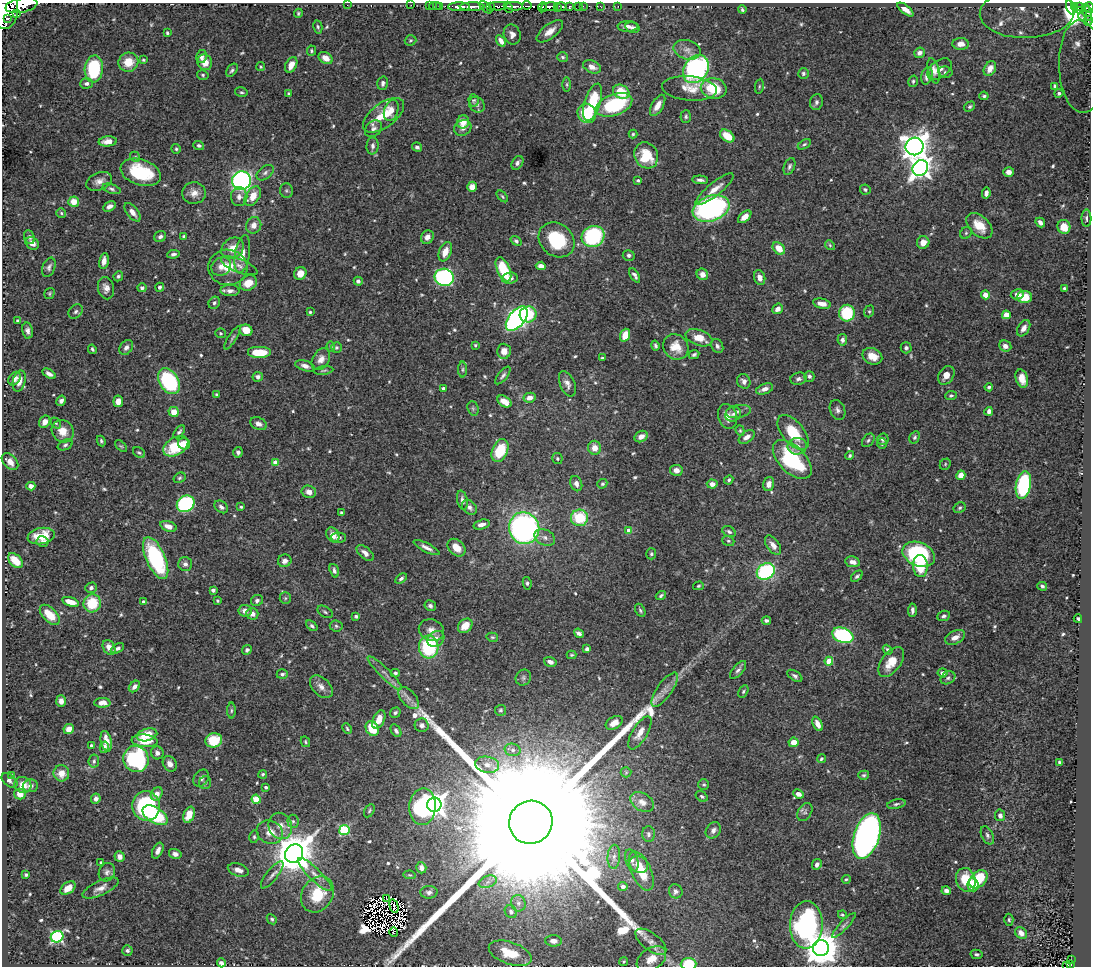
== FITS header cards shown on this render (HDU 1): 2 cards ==
NAXIS1  =                 1089
NAXIS2  =                  964

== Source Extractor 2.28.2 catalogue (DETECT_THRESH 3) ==
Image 1089 x 964 px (HDU 1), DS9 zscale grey, 1 PNG px = 1 image px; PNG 1093 x 968 px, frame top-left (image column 1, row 964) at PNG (2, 3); each listed source drawn as its Kron ellipse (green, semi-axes under 4 px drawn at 4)
Background 0.697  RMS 0.016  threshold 0.0467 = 3 sigma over >= 5 px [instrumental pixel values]
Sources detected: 628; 6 with non-positive FLUX_AUTO (blend fragments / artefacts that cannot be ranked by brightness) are neither listed nor drawn; of the other 622, the 500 brightest by FLUX_AUTO listed and drawn (122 fainter detections omitted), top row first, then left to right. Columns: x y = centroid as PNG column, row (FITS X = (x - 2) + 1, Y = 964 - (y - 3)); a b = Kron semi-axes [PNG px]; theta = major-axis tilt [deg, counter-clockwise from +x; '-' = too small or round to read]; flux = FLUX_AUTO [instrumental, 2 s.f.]
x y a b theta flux
21 5 16 7 11 2400
347 5 2 2 - 44
411 5 2 2 - 12
527 5 4 2 - 270
429 6 2 2 - 13
435 6 6 2 0 20
440 6 2 2 - 14
498 6 9 3 -1 140
514 6 9 3 -1 290
561 6 5 3 - 270
569 6 3 3 - 87
583 6 2 2 - 7.1
600 6 3 2 - 3.3
618 6 3 2 - 2.4
1074 6 3 3 - 340
1079 6 3 3 - 120
459 7 11 4 0 1000
472 7 12 3 1 1000
486 7 8 4 -43 150
491 7 3 3 - 130
508 7 6 2 -66 140
542 7 5 2 - 47
549 7 8 4 9 1200
579 7 4 3 - 41
1071 7 8 4 -71 180
557 8 3 2 - 51
1085 8 2 2 - 39
1089 8 5 2 - 240
905 9 9 4 -39 8
742 10 4 3 - 1.7
1081 10 3 2 - 39
6 11 18 12 85 4900
298 13 4 4 - 1.6
1027 13 47 25 2 210
17 14 4 3 - 270
1088 14 7 3 -82 93
1083 15 5 2 - 20
8 19 3 2 - 330
1088 21 5 3 - 79
628 26 10 5 1 5.1
318 27 7 4 -79 1.9
633 27 7 5 -14 4.2
550 31 16 7 38 10
167 33 3 3 - 1.8
512 34 10 8 -69 7
410 40 6 5 - 1.6
501 41 6 4 -58 6
961 44 8 6 -2 7.9
687 50 14 9 -15 8.2
311 51 5 4 - 1.7
919 53 5 5 - 4.8
201 57 6 5 - 4.6
563 57 5 5 - 1.9
326 58 7 5 -32 9.3
143 60 4 3 - 1.4
128 62 10 9 - 20
205 62 8 7 - 13
291 65 8 5 60 12
261 67 4 4 - 1.5
592 67 9 6 -23 6.4
1081 67 46 22 -88 130
94 69 13 9 86 86
696 69 15 11 55 220
939 69 14 8 34 11
990 69 8 5 63 6.7
232 70 7 5 54 2.3
934 71 13 5 -77 5.2
945 72 7 5 -12 2.5
803 73 5 5 - 2.3
203 75 6 4 -16 1.7
927 76 9 5 74 6
913 81 6 4 76 1.9
87 83 6 5 - 3.6
383 83 7 5 75 2.9
567 84 7 3 -90 1.4
759 86 7 4 82 1.4
1055 86 4 3 - 1.8
689 88 27 12 -5 16
714 88 13 10 -11 39
241 92 6 4 -13 1.9
621 92 8 6 -27 27
1059 93 4 4 - 2.3
289 94 4 3 - 1.7
984 96 4 3 - 1.7
474 100 6 5 - 1.7
593 102 19 8 72 50
816 102 8 6 76 3.3
477 105 8 7 - 3.5
614 105 19 10 21 73
658 105 12 5 60 8.6
970 106 6 4 34 2
391 110 11 7 71 8.3
587 113 10 9 - 42
384 115 24 12 37 30
686 116 6 5 - 1.9
463 122 6 6 - 13
463 128 9 7 32 5.4
373 129 9 7 42 4.5
633 134 4 4 - 1.5
727 136 8 5 -36 21
108 141 9 5 4 7.9
804 144 7 4 31 1.8
199 146 5 4 - 2
373 146 8 6 86 3.9
914 146 9 8 - 1200
417 147 5 4 - 2.5
176 149 5 5 - 1.8
646 155 13 11 -63 33
135 157 5 4 - 1.7
517 163 7 5 56 3.3
789 166 9 5 69 2.8
920 168 8 7 - 700
141 172 21 12 -19 62
1009 172 5 5 - 6
265 173 10 6 39 3.3
638 180 4 3 - 1.8
700 180 8 4 -4 3.5
99 181 13 8 22 7.2
241 181 9 9 - 280
472 187 5 5 - 9.8
112 189 9 4 -18 2.6
715 189 24 6 39 12
865 189 5 5 - 1.9
286 191 7 6 - 2.3
194 193 12 11 - 9.2
986 193 6 4 78 4.3
253 196 11 6 54 16
502 196 7 3 -46 1.5
239 197 9 8 - 5.7
74 202 5 5 - 14
109 206 7 4 30 4.9
711 208 19 12 19 210
132 212 11 5 -52 7
61 213 5 5 - 1.6
745 217 8 4 42 7.8
1086 218 8 5 -89 2.7
1040 222 5 4 - 4.6
254 225 8 7 - 7.4
979 226 15 9 -44 21
1064 227 7 6 - 15
966 233 6 5 - 1.8
184 236 4 4 - 2.2
593 236 11 10 - 100
29 237 7 5 -66 2.6
160 237 6 5 - 3.5
427 237 7 6 - 5.7
557 240 19 16 -40 60
516 241 6 4 -37 2.1
923 242 6 6 - 9.5
32 243 7 5 -39 7.5
830 245 5 4 - 1.5
233 248 12 10 38 15
779 248 7 5 -47 17
445 252 10 6 67 12
173 254 6 4 7 3
242 254 19 7 81 13
629 255 6 5 - 2.9
104 261 8 4 80 7
239 266 19 6 -21 6.6
541 266 5 4 - 7.5
49 267 10 6 71 3.7
221 267 10 8 35 7.8
228 267 20 17 -7 24
503 269 13 6 -66 41
300 273 6 6 - 9.6
702 274 6 5 - 5.8
635 275 8 4 -59 3.4
118 276 5 4 - 1.9
444 277 10 8 -13 190
510 278 8 5 5 6.4
760 278 7 5 -73 6.1
358 281 4 4 - 3
248 283 9 7 31 13
160 287 4 4 - 2.5
106 288 11 8 -78 5.9
142 288 4 4 - 2.6
1064 288 3 3 - 1.9
230 291 9 5 -1 4.8
49 293 6 4 57 1.6
1017 294 6 5 - 5.2
985 295 4 4 - 13
1024 297 7 6 - 19
214 303 6 5 - 2.6
822 304 9 5 -12 7.8
778 309 6 5 - 5
76 311 8 6 46 3
869 311 6 5 - 1.5
310 312 3 3 - 1.5
847 313 8 7 - 53
528 314 8 8 - 34
1006 315 4 4 - 19
517 319 14 8 51 340
17 321 4 3 - 1.8
1024 328 9 5 58 5.5
246 330 6 5 - 14
27 331 8 5 -77 4.3
220 333 5 5 - 1.5
625 335 6 4 72 20
232 338 13 4 57 2.3
699 338 14 7 -20 17
842 340 6 5 - 3.9
475 345 3 3 - 1.4
655 346 5 3 - 2
717 346 7 5 -64 3.1
1005 346 6 5 - 5.7
126 347 8 6 53 4.1
331 347 5 4 - 1.4
336 347 5 5 - 1.9
676 347 13 12 - 18
906 348 5 5 - 2.7
92 349 5 3 - 1.8
504 351 7 7 - 9.4
259 353 12 6 0 26
694 354 5 4 - 2.3
872 356 10 8 -25 13
602 358 3 3 - 1.5
321 359 12 8 58 7.2
305 366 10 5 -17 5.1
463 369 8 4 90 1.9
324 370 10 3 8 1.6
49 374 7 4 -30 5
503 375 10 4 51 3.1
946 375 10 7 57 8
809 376 5 5 - 2.4
258 377 5 5 - 3.3
15 379 7 5 54 6.1
798 379 8 6 15 3.6
1022 379 9 6 -72 11
19 381 11 6 75 9.7
169 381 14 9 -57 110
744 381 7 6 - 4.5
567 384 13 7 -67 6.4
989 387 4 3 - 2.4
444 389 4 3 - 4.7
764 389 9 5 20 6.5
216 394 3 3 - 1.6
951 395 6 4 8 1.7
530 398 6 5 - 8.9
61 401 5 4 - 3.3
118 401 6 5 - 8
504 401 8 5 -33 13
473 408 7 5 -70 2
838 410 10 7 -67 4.4
738 411 12 6 9 4.8
989 411 4 4 - 4.3
174 412 5 5 - 16
733 414 8 7 - 3.2
727 416 13 9 -73 8.3
45 422 6 5 - 8.3
56 423 6 4 -48 1.7
258 424 8 6 -24 5
63 431 12 10 -47 14
740 431 5 4 - 1.4
179 432 7 4 49 2.5
793 432 20 11 -50 38
641 436 7 5 31 7.1
747 437 9 5 36 6.7
915 437 6 5 - 2.1
883 439 5 5 - 3
868 440 7 5 50 2.3
101 441 5 4 - 2
184 444 6 5 - 15
882 444 5 4 - 1.9
65 445 8 5 24 2.4
121 446 7 4 -43 1.6
176 446 13 8 30 40
797 446 9 8 - 7.7
594 448 7 6 - 10
500 451 12 7 66 41
238 452 5 5 - 2.8
139 453 7 4 -35 1.9
850 456 4 3 - 1.7
557 459 5 5 - 1.7
792 459 24 13 -45 90
10 462 10 6 -47 7.7
276 462 4 4 - 16
945 464 6 5 - 1.5
676 470 6 5 - 5.7
961 475 5 4 - 9
179 478 6 5 - 1.8
729 480 5 3 - 1.9
576 484 8 5 -70 4.2
602 484 5 4 - 1.8
712 484 5 4 - 6.1
769 484 7 5 72 6.1
1023 485 14 7 80 120
31 486 4 4 - 6
309 492 7 6 - 6.6
462 500 9 5 -78 3.8
186 504 9 7 33 120
221 507 7 5 -36 3.7
241 507 4 3 - 1.5
469 507 8 6 -45 3.7
960 508 6 5 - 1.9
342 513 4 3 - 2.2
580 518 8 8 - 46
481 524 8 4 17 5.9
168 526 8 5 -19 8.5
524 528 16 15 - 320
629 531 4 4 - 17
729 532 7 5 -28 2.7
333 535 8 6 -60 8.7
41 536 14 8 11 22
339 538 7 5 -1 2.8
545 538 11 7 -26 5.3
728 541 6 4 -20 1.7
42 542 6 5 - 3.2
773 545 11 6 -54 6.7
426 548 14 4 -27 5.4
457 548 10 7 -44 14
365 553 10 5 -42 6.4
651 554 5 5 - 1.8
919 554 17 11 -23 140
156 558 22 9 -66 110
15 561 9 5 -45 17
285 561 7 6 - 4.2
853 562 7 5 -10 5.3
185 564 7 7 - 3.9
920 566 11 7 -86 34
334 571 7 4 -73 3
766 571 9 7 33 120
857 576 7 4 44 2.1
401 578 6 4 34 2.2
527 583 6 4 -82 2
698 586 5 4 - 1.5
1042 586 5 4 - 2.3
91 588 6 5 - 3.1
213 590 4 4 - 3.7
661 595 5 3 - 2
285 598 6 5 - 2
257 600 6 5 - 3.1
217 601 3 3 - 1.4
70 602 9 4 -17 14
143 602 4 4 - 2.8
92 603 9 8 - 36
430 606 6 5 - 2.9
640 610 7 4 -61 2
912 610 7 4 87 3.2
245 611 6 5 - 6.9
325 612 8 5 -31 2.2
252 614 6 6 - 4.8
50 615 12 7 -46 20
356 616 4 3 - 2
944 616 6 5 - 2.5
1078 619 4 3 - 1.6
766 620 5 3 - 2.5
312 626 6 4 -39 2.4
336 626 6 5 - 2.4
465 626 8 6 45 14
431 630 13 10 -21 8
579 633 5 4 - 3.3
843 635 11 7 -21 120
492 637 6 4 -14 1.5
955 637 11 6 26 7.2
436 639 9 7 38 8.2
109 647 8 6 -62 7.2
429 647 11 10 - 73
117 648 7 4 29 3.1
587 649 4 4 - 3.5
247 650 5 4 - 2.7
888 650 5 4 - 2.8
572 655 5 3 - 1.4
829 661 4 4 - 26
550 662 6 5 - 5.3
891 662 17 9 53 19
738 670 11 5 50 3.6
385 673 23 5 -45 7.5
395 673 4 4 - 2.2
942 673 5 4 - 3.7
282 674 6 5 - 2.3
795 676 8 4 -34 2.9
523 678 8 7 - 2.9
948 678 8 6 31 2.6
134 687 6 5 - 5
321 687 13 8 -45 7.9
665 690 20 7 55 9
743 691 7 4 61 1.8
409 698 13 7 -49 6.6
61 701 6 5 - 4.7
102 703 8 5 -1 8.4
501 710 5 5 - 1.9
231 711 8 4 89 1.9
395 713 5 4 - 2.5
379 719 10 5 66 11
614 723 9 6 32 12
818 724 8 4 -66 7.8
422 725 7 7 - 4.1
372 728 8 6 -62 28
69 729 5 5 - 9.1
347 729 6 3 -63 1.5
396 731 7 4 -57 3.2
640 733 18 7 59 12
147 735 10 6 15 22
214 740 8 7 - 38
106 741 10 5 -78 11
145 741 13 6 -5 22
305 742 5 4 - 1.7
794 742 5 4 - 10
91 746 3 3 - 3
104 747 6 4 75 4.7
513 750 8 6 -15 3.6
157 753 6 6 - 4.8
136 759 13 12 - 150
821 759 5 4 - 1.9
94 761 6 5 - 2.3
1060 762 4 3 - 1.9
170 764 8 6 -59 6.2
487 765 12 8 -10 8.6
626 772 5 5 - 1.6
61 773 8 8 - 11
263 774 4 4 - 1.6
12 775 4 3 - 1.5
864 775 5 4 - 1.9
201 778 9 7 56 4.4
10 781 9 5 -39 3.4
205 783 6 6 - 2.2
23 785 8 8 - 13
704 785 5 5 - 1.8
30 786 8 6 7 3.7
266 787 3 3 - 2
20 794 6 5 - 11
157 794 7 5 54 9.2
798 794 5 4 - 6.4
702 796 6 4 -34 1.9
96 799 5 4 - 4.2
256 799 4 4 - 39
642 802 13 8 -33 7.3
896 804 9 4 13 2.5
434 805 7 7 - 980
146 806 14 14 - 160
422 807 18 13 86 96
369 811 7 5 60 1.8
805 812 10 6 58 3.5
155 815 14 7 -31 60
189 815 8 5 68 16
1000 815 6 5 - 4.4
293 821 6 5 - 2.4
531 822 22 21 - 200000
280 826 13 11 -68 11
344 830 5 5 - 81
713 830 9 7 52 4.7
270 832 13 11 -27 13
649 834 8 6 -87 2.5
987 835 10 6 -63 3
867 836 24 12 72 560
254 837 6 5 - 1.8
158 851 8 5 64 5.7
175 854 6 5 - 4.2
294 854 9 8 - 3700
120 857 5 5 - 4.9
614 857 12 6 87 4.6
632 860 11 6 -73 4.4
101 863 3 3 - 1.8
639 864 9 8 - 10
817 864 5 4 - 4
421 868 6 5 - 4.9
238 870 11 6 -18 6.9
641 871 21 10 -66 23
107 872 9 8 - 3.9
26 875 3 3 - 1.7
272 875 17 5 52 5
315 875 23 6 -45 9.9
410 875 6 4 -9 1.5
846 879 4 3 - 1.4
978 879 10 7 46 44
966 880 12 9 -72 29
488 882 9 5 20 4.7
973 885 6 5 - 17
623 886 5 4 - 3.9
68 888 8 5 38 11
101 888 19 7 24 8.4
676 891 7 6 - 4
946 891 5 4 - 4.6
429 892 8 6 3 3.8
317 894 19 15 56 40
387 898 3 2 - 1.4
518 903 8 7 - 4
394 906 7 2 -76 2.1
511 912 7 5 -56 3.2
842 915 4 3 - 1.6
272 919 6 4 -44 1.9
1009 920 6 4 89 1.7
806 925 24 16 89 180
844 925 16 4 47 3.7
394 932 5 3 - 3.2
1021 933 6 5 - 8
57 937 6 5 - 160
554 941 8 5 -4 6.3
651 942 18 8 -37 8.8
821 948 8 8 - 2800
127 950 5 5 - 2.2
510 953 22 11 -19 30
977 954 6 4 -11 2.5
651 959 16 10 34 15
1071 960 3 2 - 7.5
624 961 4 4 - 1.4
221 963 4 4 - 3.4
688 964 8 6 3 31
1070 965 4 3 - 48
1067 966 3 3 - 26
At the frame edge (FLAGS 8, measured only in part): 8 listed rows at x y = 21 5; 1089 8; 6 11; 1027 13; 1088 21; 1081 67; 688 964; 1067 966
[122 fainter detections neither listed nor drawn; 6 non-positive-flux detections neither listed nor drawn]